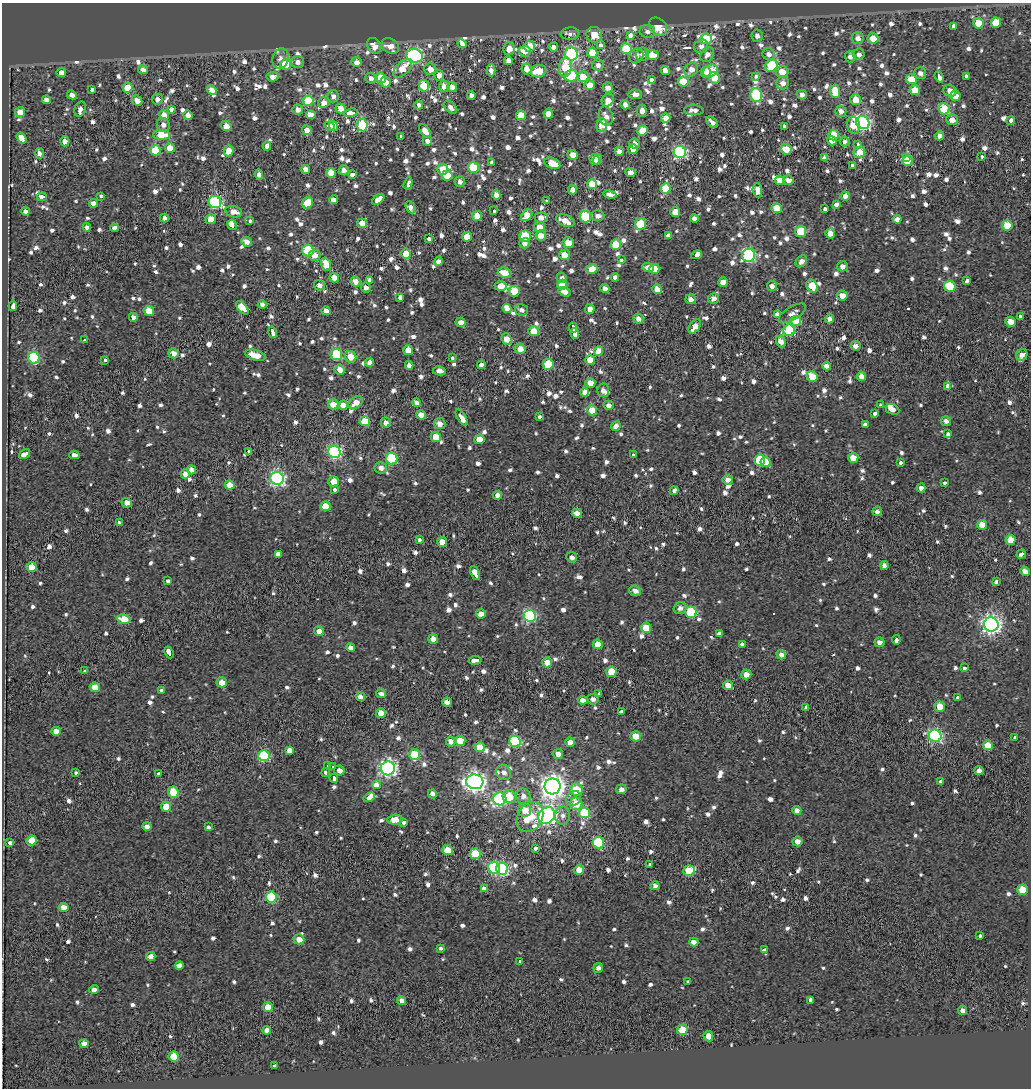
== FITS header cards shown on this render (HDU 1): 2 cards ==
NAXIS1  =                 1029
NAXIS2  =                 1086

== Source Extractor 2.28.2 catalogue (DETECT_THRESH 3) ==
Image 1029 x 1086 px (HDU 1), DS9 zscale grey, 1 PNG px = 1 image px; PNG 1033 x 1090 px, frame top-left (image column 1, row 1086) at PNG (2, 3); each listed source drawn as its Kron ellipse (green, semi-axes under 4 px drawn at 4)
Background 0.282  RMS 2.1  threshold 6.43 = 3 sigma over >= 5 px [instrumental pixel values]
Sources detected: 1276; of the 1276, the 500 brightest by FLUX_AUTO listed and drawn (776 fainter detections omitted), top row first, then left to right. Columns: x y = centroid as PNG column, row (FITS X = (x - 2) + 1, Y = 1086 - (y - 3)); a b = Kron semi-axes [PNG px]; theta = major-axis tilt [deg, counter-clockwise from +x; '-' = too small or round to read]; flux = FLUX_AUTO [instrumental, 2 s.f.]
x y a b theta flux
978 23 5 5 - 3700
996 23 5 5 - 4000
954 26 4 3 - 6800
658 27 10 7 -44 2900
647 31 8 6 -10 670
570 34 9 6 5 770
594 35 8 8 - 2500
630 35 3 3 - 15000
757 36 6 5 - 720
858 38 6 6 - 1000
873 38 5 5 - 2700
706 39 6 5 - 5400
462 44 5 4 - 4900
600 45 3 3 - 2900
374 46 8 6 -55 1500
390 46 9 7 -29 1800
530 46 5 5 - 2200
701 46 7 6 - 820
553 47 4 4 - 920
509 49 6 5 - 1500
626 49 5 5 - 5700
525 51 6 5 - 2000
592 53 5 5 - 4100
571 54 6 6 - 24000
642 54 7 6 - 890
707 54 8 6 55 910
769 54 6 6 - 940
859 54 6 5 - 680
652 55 6 5 - 2000
415 56 8 6 -14 22000
636 56 8 6 52 710
850 57 6 5 - 690
280 59 10 8 73 730
508 61 4 4 - 810
298 62 6 6 - 790
357 62 5 5 - 1000
285 64 5 5 - 6100
598 65 6 5 - 670
772 66 6 5 - 7700
565 67 10 6 84 4100
402 68 12 6 46 2600
430 69 6 5 - 1500
526 69 5 5 - 1300
691 69 7 6 - 1300
143 70 5 4 - 1000
491 70 6 4 -88 1000
538 71 8 6 14 3800
665 71 4 4 - 1200
710 71 8 5 32 6000
706 72 5 5 - 2400
782 72 6 6 - 2000
61 73 4 4 - 1300
920 73 6 5 - 720
439 75 5 5 - 1400
571 76 6 5 - 9600
756 76 4 3 - 1200
966 76 3 3 - 2700
273 77 6 4 6 1100
583 77 5 5 - 2400
939 77 6 3 -70 4000
371 78 5 5 - 750
380 78 5 5 - 2700
715 78 6 5 - 2700
651 79 3 3 - 1300
911 79 5 5 - 3700
385 82 5 5 - 1300
683 82 5 5 - 4200
783 83 6 6 - 1100
589 85 5 5 - 1900
424 86 6 5 - 5100
444 86 5 5 - 1200
452 87 5 4 - 1000
128 88 5 5 - 3500
608 88 5 5 - 920
92 89 4 3 - 2000
212 90 5 4 - 1300
915 90 5 5 - 2200
835 91 7 5 -87 3500
950 91 7 5 -21 1200
635 94 6 5 - 740
802 94 5 4 - 730
72 95 5 4 - 750
756 95 7 6 - 13000
333 96 6 5 - 690
471 96 4 4 - 970
955 96 5 5 - 2600
157 99 5 5 - 810
46 100 4 4 - 960
137 100 6 4 -45 1000
608 100 7 5 48 1100
856 100 5 5 - 2400
308 101 5 5 - 6100
324 103 6 5 - 1600
419 105 4 4 - 730
625 105 5 4 - 940
450 107 8 5 -41 690
341 108 5 4 - 1500
80 109 8 5 70 720
171 109 4 3 - 2800
944 109 5 5 - 8600
298 110 5 5 - 920
694 110 10 5 -3 710
642 111 6 4 -84 950
841 111 5 5 - 990
20 112 5 5 - 1800
351 113 6 3 13 8500
548 114 5 4 - 1700
164 115 5 5 - 1900
188 115 5 4 - 790
311 115 5 4 - 3400
521 115 5 5 - 3300
606 116 10 7 -73 960
666 118 5 4 - 1200
952 120 6 5 - 1100
1011 121 4 3 - 2500
712 122 7 4 -43 720
863 123 7 6 - 30000
163 125 7 6 - 680
362 125 6 5 - 11000
602 125 7 5 84 2300
854 125 8 6 -80 2700
226 126 5 5 - 1400
329 126 5 3 - 4700
334 126 5 4 - 3800
784 126 3 3 - 1900
307 130 5 4 - 1300
643 130 5 5 - 2500
425 131 8 4 -54 1500
162 135 8 5 -1 3800
833 135 5 5 - 3600
401 136 3 3 - 1200
940 136 5 4 - 990
21 138 6 4 -55 14000
65 141 5 4 - 830
427 141 5 4 - 940
832 141 5 4 - 1800
845 142 5 5 - 720
634 143 5 5 - 690
858 144 3 3 - 1000
267 146 4 4 - 740
170 148 5 5 - 3000
633 149 5 4 - 1300
786 149 6 5 - 2100
155 150 5 5 - 5700
229 151 5 4 - 1900
619 151 4 4 - 890
680 152 6 6 - 26000
859 152 6 5 - 3000
39 153 5 4 - 810
573 155 5 4 - 1400
906 157 3 3 - 7300
982 157 3 3 - 1100
824 158 4 4 - 680
595 159 5 5 - 1600
598 159 5 4 - 1900
907 161 5 4 - 6900
491 162 3 3 - 1400
552 163 8 5 -21 3900
852 165 3 3 - 1700
473 168 5 5 - 8200
306 169 4 4 - 1500
443 169 5 5 - 2800
344 170 5 5 - 810
331 173 5 5 - 2500
630 173 5 4 - 1100
352 174 4 3 - 2800
259 175 5 4 - 830
447 175 5 5 - 4000
780 180 5 4 - 2000
788 180 5 5 - 890
460 182 5 5 - 660
408 183 6 3 72 2000
592 184 5 5 - 3000
665 188 5 5 - 3400
573 190 4 4 - 1000
757 190 7 5 -85 1100
496 195 4 4 - 1400
610 195 7 4 -12 940
101 196 4 3 - 960
845 196 4 4 - 820
42 197 5 3 - 2600
378 199 7 4 38 1100
333 200 4 4 - 1400
546 201 3 2 - 740
215 202 6 6 - 24000
94 203 4 4 - 1000
308 203 6 5 - 4300
837 204 3 3 - 7100
410 207 6 4 -64 1300
777 208 5 4 - 3300
825 209 4 3 - 3200
25 211 4 4 - 680
494 211 4 3 - 2900
234 212 8 5 -16 1700
675 212 5 5 - 2200
527 215 6 5 - 2300
477 216 5 5 - 2100
598 216 7 5 1 740
585 217 6 5 - 8500
164 218 4 4 - 700
541 218 7 5 3 1100
694 218 4 4 - 760
211 219 5 5 - 1900
897 219 4 4 - 720
250 220 3 3 - 1300
565 221 9 5 -23 2000
362 223 5 4 - 1500
640 224 6 5 - 7600
232 225 5 3 - 8900
1007 225 5 5 - 4800
87 227 4 4 - 800
540 227 5 5 - 1700
114 228 4 4 - 680
801 231 5 5 - 5700
830 233 5 5 - 1400
541 235 5 5 - 1900
525 236 6 5 - 5600
668 236 3 3 - 4800
467 237 5 5 - 2700
429 239 3 3 - 1800
247 242 5 4 - 920
525 243 5 5 - 840
568 243 6 5 - 1900
616 245 5 5 - 3800
308 251 6 5 - 9700
406 254 5 5 - 3400
315 255 6 5 - 1500
564 255 5 5 - 2400
697 255 5 4 - 2000
749 255 7 6 - 23000
621 260 4 3 - 1200
438 261 4 4 - 840
801 261 6 5 - 670
326 264 7 5 -68 2800
842 266 5 5 - 710
648 267 5 4 - 1400
592 269 5 5 - 2900
654 269 5 5 - 2700
505 273 7 5 -16 2300
615 277 4 4 - 720
334 278 5 5 - 2200
562 278 5 5 - 660
370 280 4 3 - 2900
355 281 5 5 - 1100
967 281 4 3 - 2900
723 282 5 4 - 2200
319 285 5 5 - 870
562 285 5 5 - 2500
501 286 6 5 - 2600
772 286 5 5 - 850
812 286 7 5 -60 3300
950 286 5 5 - 6400
366 287 5 5 - 690
605 289 4 4 - 930
657 289 5 4 - 1700
514 291 5 5 - 3600
565 292 6 4 -19 1100
842 295 5 5 - 1100
400 297 3 3 - 3200
713 298 5 5 - 830
691 299 5 5 - 780
262 304 4 4 - 720
13 306 5 3 - 4600
242 308 8 4 -51 15000
507 308 4 4 - 20000
590 309 5 5 - 1200
521 310 6 5 - 680
149 311 5 5 - 3100
326 311 4 4 - 1100
792 313 15 6 31 840
777 314 3 3 - 15000
1020 316 3 3 - 2000
133 317 4 4 - 890
638 319 5 4 - 850
829 319 5 4 - 970
796 321 5 5 - 3100
461 322 5 4 - 1200
1010 322 5 4 - 1500
695 326 8 5 54 1500
573 328 5 3 - 13000
789 330 6 5 - 11000
534 331 5 5 - 2900
273 332 6 3 -72 4600
574 333 5 4 - 8000
507 339 6 5 - 1700
84 340 3 3 - 1500
781 341 6 4 -62 1100
856 346 5 4 - 680
520 349 5 5 - 1300
408 350 5 5 - 1800
599 351 5 4 - 2300
173 353 5 5 - 1100
336 354 6 5 - 9700
255 355 10 5 -16 2800
1022 355 6 5 - 1100
351 357 6 5 - 2600
34 358 6 5 - 12000
452 358 3 3 - 1800
590 360 5 5 - 3000
104 361 3 3 - 1400
369 362 5 4 - 800
548 364 5 5 - 7400
409 365 4 4 - 770
481 365 4 4 - 1200
826 366 4 4 - 950
340 370 5 4 - 1300
439 371 6 4 -12 790
861 376 5 4 - 1400
812 377 6 5 - 3600
590 383 5 4 - 1500
948 386 4 3 - 5200
603 390 7 6 - 740
585 392 4 3 - 130000
356 403 8 5 36 1600
417 403 4 4 - 730
333 404 5 5 - 1700
343 405 4 4 - 1300
609 405 5 4 - 790
881 405 3 3 - 2900
892 409 7 5 -24 1100
592 410 5 5 - 3100
875 414 3 3 - 2900
421 415 5 4 - 1400
540 416 3 3 - 1300
462 417 9 3 -58 8500
365 421 5 5 - 4100
946 421 5 4 - 710
386 422 5 4 - 720
440 424 6 5 - 1100
865 425 3 3 - 7400
616 426 5 4 - 870
948 434 3 3 - 2300
436 437 5 5 - 2900
479 439 5 4 - 2200
248 452 3 3 - 1000
334 452 6 6 - 25000
25 454 6 3 34 6700
74 455 5 4 - 710
633 455 3 3 - 1500
853 458 5 5 - 1800
392 459 6 5 - 12000
760 460 5 5 - 7700
765 462 5 5 - 2300
900 462 3 3 - 3500
381 468 6 5 - 870
191 470 4 4 - 850
185 474 5 4 - 960
277 478 7 6 - 35000
728 480 5 5 - 930
334 481 5 5 - 1900
944 483 3 3 - 2000
230 485 5 4 - 2700
921 488 4 4 - 690
335 490 3 3 - 1300
674 491 4 3 - 7600
498 495 4 4 - 980
127 503 5 4 - 1200
325 506 5 5 - 3200
877 512 4 4 - 760
577 513 5 4 - 1100
119 522 3 3 - 1400
982 525 5 4 - 2200
419 540 3 3 - 1600
1011 540 5 5 - 2600
442 542 5 5 - 2000
278 554 3 3 - 18000
1021 554 5 3 - 2600
572 557 5 5 - 710
884 565 4 4 - 700
31 567 5 5 - 2200
1025 571 5 4 - 1000
475 573 7 3 -65 8600
168 581 3 3 - 1500
997 581 4 3 - 5300
635 591 6 5 - 820
680 608 6 5 - 730
691 612 6 5 - 10000
481 614 5 4 - 1800
530 616 6 6 - 21000
124 619 7 5 -11 3300
991 624 7 7 - 71000
646 628 5 5 - 3200
319 631 5 4 - 1000
719 634 4 3 - 16000
433 639 5 4 - 1300
896 640 4 3 - 3100
879 642 5 5 - 810
598 644 5 4 - 1900
742 644 3 3 - 1900
351 648 4 4 - 750
169 652 6 3 -63 6100
781 655 5 4 - 910
475 660 6 3 7 4600
547 662 5 5 - 1600
964 668 3 3 - 1400
85 671 3 3 - 3000
611 672 5 5 - 3700
746 675 5 5 - 1500
222 682 5 5 - 1800
728 685 5 5 - 1900
95 687 5 4 - 3000
161 690 3 3 - 1600
381 694 5 4 - 790
599 694 4 3 - 2700
360 697 4 4 - 1100
957 697 3 3 - 1400
593 699 5 5 - 670
583 700 4 4 - 840
447 702 5 4 - 1300
940 706 5 5 - 2100
806 708 3 3 - 2000
621 712 3 3 - 1600
381 713 5 5 - 1700
56 731 4 4 - 1300
636 736 5 5 - 3000
935 736 6 6 - 26000
1015 738 3 3 - 8700
460 741 5 5 - 3500
515 741 6 5 - 11000
451 742 5 5 - 1100
570 742 5 4 - 1400
988 745 5 5 - 2800
480 747 5 5 - 2400
289 751 3 3 - 46000
558 754 5 5 - 1200
415 755 5 5 - 7100
264 756 6 5 - 13000
328 765 3 3 - 4100
333 767 3 3 - 11000
388 768 7 7 - 49000
339 770 5 5 - 910
979 771 4 4 - 890
326 772 3 3 - 1300
504 772 8 7 - 740
75 773 3 3 - 800
159 773 3 3 - 1100
334 778 4 3 - 3500
940 781 3 3 - 1100
475 782 8 7 - 81000
376 785 4 3 - 21000
552 786 8 8 - 120000
621 789 5 4 - 700
576 790 6 6 - 4500
173 792 5 5 - 4800
432 794 5 4 - 710
523 796 7 7 - 1000
369 797 6 4 32 3700
509 797 6 6 - 3100
500 799 6 6 - 24000
573 799 8 6 40 700
576 804 6 6 - 3100
166 807 5 5 - 3400
525 810 6 6 - 2000
797 810 4 4 - 770
585 813 5 5 - 7500
547 816 9 7 45 63000
563 816 9 7 85 790
530 817 16 12 58 5500
395 820 7 5 7 1900
403 822 3 3 - 2800
147 827 5 4 - 1200
208 827 4 3 - 2200
32 840 5 5 - 3200
797 841 5 5 - 940
10 842 3 3 - 2200
598 843 6 5 - 11000
535 848 3 3 - 3100
448 850 5 5 - 3700
475 854 5 5 - 6100
650 864 3 3 - 1800
494 868 6 6 - 16000
502 869 6 6 - 22000
579 870 5 5 - 2500
689 871 5 5 - 6300
655 886 5 4 - 780
484 888 4 3 - 9300
1022 890 5 5 - 3900
271 897 6 5 - 9600
64 908 5 4 - 1500
980 936 4 3 - 910
299 939 5 5 - 1200
694 942 4 4 - 1100
441 949 4 3 - 4900
764 950 4 3 - 1600
151 956 5 4 - 1100
520 961 4 3 - 2100
179 965 4 3 - 67000
598 968 5 4 - 670
688 982 3 3 - 1100
94 989 4 4 - 780
810 1000 4 3 - 2400
401 1001 4 4 - 1000
268 1007 5 5 - 2200
963 1010 4 4 - 920
267 1030 4 4 - 1100
682 1030 5 5 - 4900
708 1036 5 4 - 1600
84 1044 4 4 - 1000
174 1056 5 5 - 3700
275 1066 3 3 - 960
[776 fainter detections neither listed nor drawn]